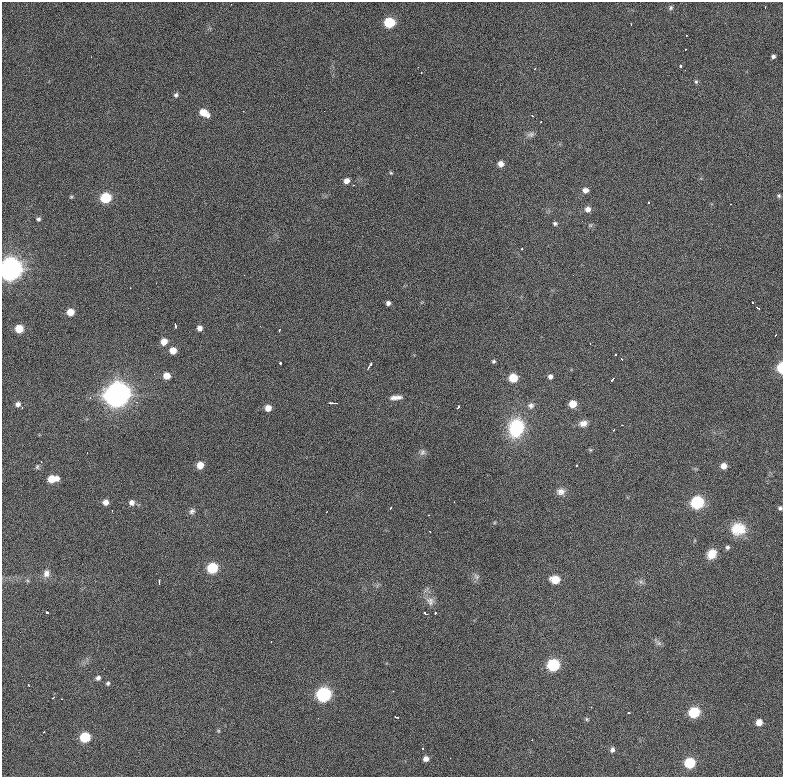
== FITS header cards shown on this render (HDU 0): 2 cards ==
NAXIS1  =                  781 / length of data axis 1
NAXIS2  =                  775 / length of data axis 2

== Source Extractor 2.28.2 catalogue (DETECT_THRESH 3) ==
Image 781 x 775 px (HDU 0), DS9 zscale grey, 1 PNG px = 1 image px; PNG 785 x 779 px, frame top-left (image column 1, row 775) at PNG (2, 2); no overlay
Background 1170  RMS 28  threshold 84.3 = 3 sigma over >= 5 px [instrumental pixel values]
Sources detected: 119; all 119 listed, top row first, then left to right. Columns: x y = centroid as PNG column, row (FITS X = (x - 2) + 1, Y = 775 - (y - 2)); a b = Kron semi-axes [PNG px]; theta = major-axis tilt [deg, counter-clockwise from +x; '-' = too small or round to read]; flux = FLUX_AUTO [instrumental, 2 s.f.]
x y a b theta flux
765 7 3 2 - 2.4e+03
671 8 7 5 57 3.6e+03
389 22 6 6 - 1.1e+05
631 24 2 2 - 1.2e+03
773 56 4 4 - 4.5e+03
91 57 2 2 - 1.0e+03
680 66 3 3 - 6.7e+03
418 67 2 2 - 1.3e+03
535 68 2 2 - 1.4e+03
421 72 3 2 - 2.9e+03
696 82 5 5 - 2.8e+03
176 95 6 5 - 4.3e+03
243 111 2 2 - 1.1e+03
324 111 2 2 - 1.0e+03
204 113 9 6 -31 3.1e+04
532 116 4 3 - 1.4e+03
541 122 3 2 - 1.7e+03
530 134 10 7 11 6.5e+03
501 164 6 6 - 1.2e+04
391 173 5 4 - 2.1e+03
346 181 7 6 - 1.2e+04
585 190 6 6 - 9.5e+03
779 196 5 5 - 3.3e+03
71 197 5 4 - 2.1e+03
106 198 6 6 - 1.0e+05
649 203 3 2 - 1.9e+03
588 209 7 7 - 1.0e+04
38 219 5 5 - 3.6e+03
555 223 6 5 - 3.6e+03
590 225 6 6 - 3.0e+03
522 248 3 2 - 2.2e+03
10 269 9 8 - 1.8e+06
244 275 3 2 - 1.4e+03
156 283 3 2 - 1.9e+03
130 288 2 2 - 1.6e+03
388 303 4 4 - 6.1e+03
758 308 5 3 - 4.9e+03
70 312 6 5 - 2.6e+04
175 325 5 2 - 3.7e+03
200 328 6 5 - 9.1e+03
19 329 6 6 - 4.2e+04
279 331 3 2 - 2.0e+03
164 342 6 6 - 1.9e+04
173 351 6 6 - 2.2e+04
615 354 3 2 - 2.0e+03
622 359 3 2 - 1.2e+03
493 361 5 4 - 3.0e+03
280 363 3 3 - 4.2e+03
370 365 6 3 50 8.5e+03
781 368 7 4 89 6.7e+04
166 376 6 6 - 2.0e+04
550 376 5 5 - 6.5e+03
513 378 6 6 - 5.3e+04
612 379 4 2 - 3.4e+03
117 395 10 9 - 2.2e+06
396 397 15 5 5 1.1e+04
137 402 4 4 - 1.9e+03
334 403 8 2 -3 6.7e+03
18 404 7 6 - 8.9e+03
573 404 6 6 - 3.0e+04
531 406 9 8 - 7.5e+03
458 407 4 2 - 3.3e+03
268 408 6 5 - 1.7e+04
583 423 10 7 11 1.3e+04
622 425 3 2 - 1.4e+03
516 428 18 14 77 1.2e+05
613 430 3 2 - 1.2e+03
590 450 5 4 - 2.2e+03
422 452 9 7 63 6.3e+03
200 465 6 6 - 2.3e+04
576 465 3 2 - 1.9e+03
724 466 5 5 - 1.5e+04
37 467 7 5 75 4.0e+03
52 479 9 6 5 3.7e+04
561 492 11 9 6 1.1e+04
106 502 5 5 - 1.1e+04
132 502 7 7 - 8.3e+03
454 502 2 2 - 8.4e+02
697 502 7 7 - 2.3e+05
391 508 3 3 - 1.7e+03
780 508 5 4 - 3.7e+03
112 511 3 2 - 1.6e+03
192 511 9 7 42 5.9e+03
327 511 2 2 - 2.0e+03
738 529 17 14 3 4.3e+04
727 547 6 5 - 4.1e+03
712 554 10 9 - 2.5e+04
212 568 7 6 - 1.1e+05
46 573 11 9 74 1.1e+04
476 577 9 7 -39 6.5e+03
555 580 7 6 - 4.4e+04
159 582 4 2 - 2.4e+03
641 582 7 4 -18 4.4e+03
430 601 13 11 -45 1.4e+04
47 612 3 3 - 1.5e+04
435 613 3 3 - 3.1e+03
426 614 4 3 - 8.1e+03
271 642 2 2 - 1.2e+03
659 643 9 6 -27 5.4e+03
553 665 7 6 - 2.0e+05
98 678 6 5 - 5.9e+03
108 683 6 5 - 3.4e+03
28 685 3 2 - 1.8e+03
323 694 7 7 - 3.7e+05
53 697 3 2 - 1.8e+03
62 699 3 2 - 1.9e+03
591 707 3 2 - 1.6e+03
694 712 7 6 - 1.3e+05
629 713 3 2 - 1.4e+03
395 716 4 2 - 4.6e+03
587 719 5 4 - 2.6e+03
759 722 5 5 - 1.7e+04
218 731 5 4 - 2.2e+03
44 732 2 2 - 1.5e+03
85 737 6 6 - 9.2e+04
422 749 3 3 - 2.2e+03
612 750 7 5 73 6.0e+03
426 759 6 6 - 9.8e+03
690 763 6 6 - 1.1e+05
At the frame edge (FLAGS 8, measured only in part): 3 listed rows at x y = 10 269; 781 368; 780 508